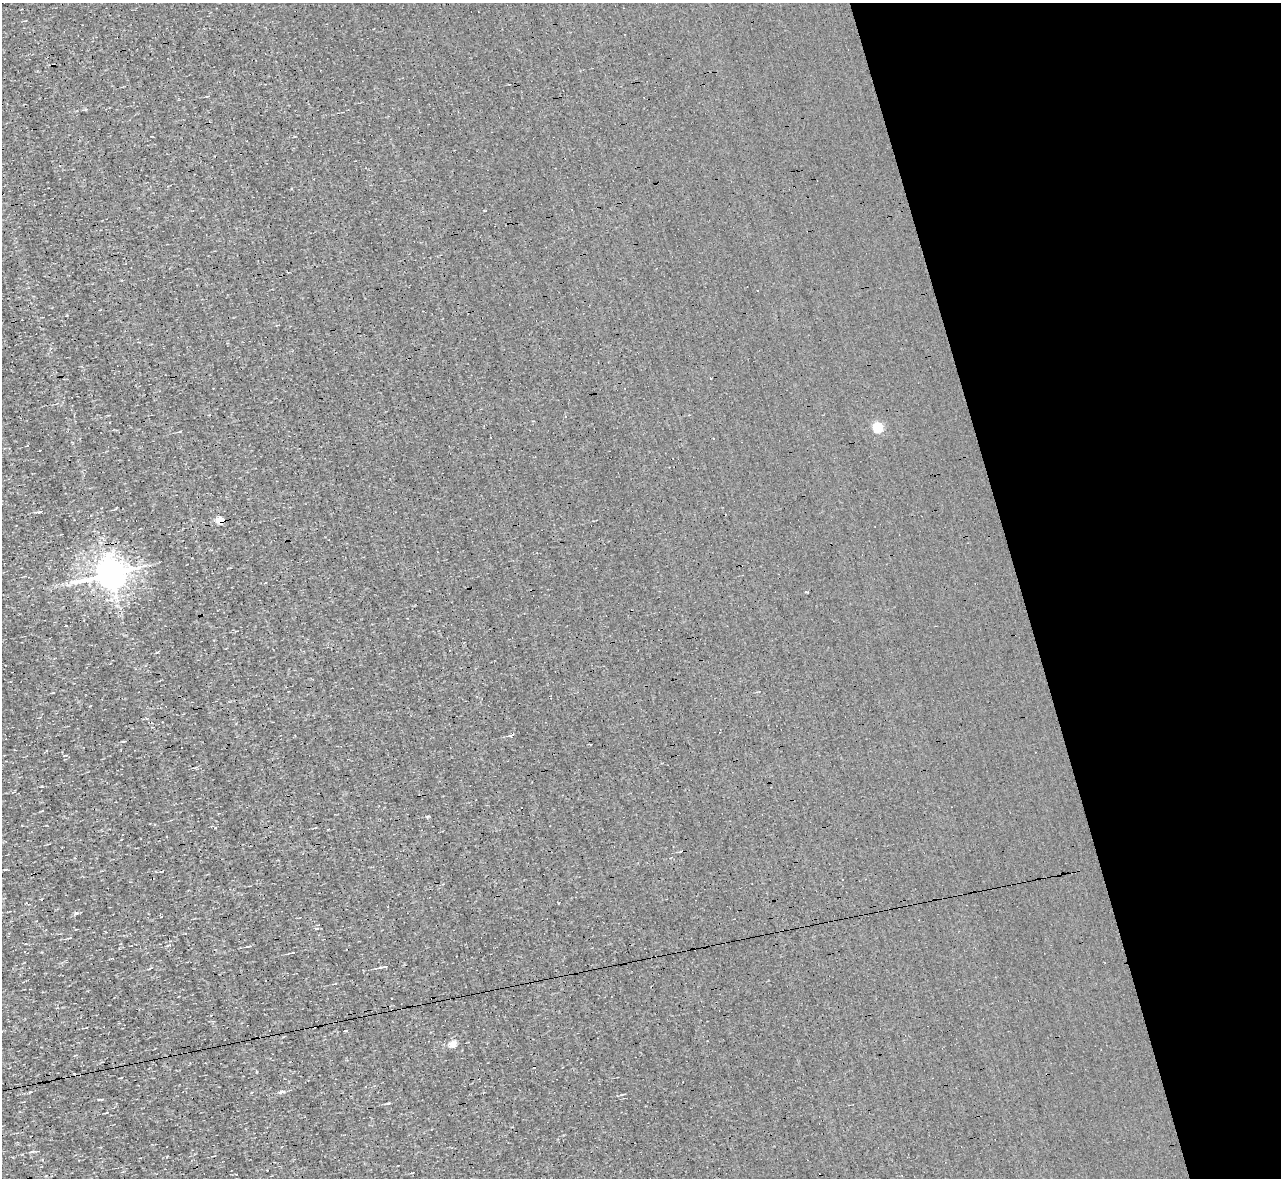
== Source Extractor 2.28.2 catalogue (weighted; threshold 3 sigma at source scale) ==
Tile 12 of 4 x 4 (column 4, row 3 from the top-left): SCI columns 3839-5117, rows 1321-2496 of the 5117 x 5112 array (HDU 1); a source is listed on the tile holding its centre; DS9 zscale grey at full resolution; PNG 1283 x 1180 px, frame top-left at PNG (2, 3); no overlay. Shown black and unused: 20% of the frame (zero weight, under 3 of 4 exposures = <1% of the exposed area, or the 3 px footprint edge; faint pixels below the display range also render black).
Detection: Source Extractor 2.28.2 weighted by HDU 2 'WHT'; one run over the whole footprint, this tile lists its part. Background 0.00314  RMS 0.044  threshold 0.2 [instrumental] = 3 sigma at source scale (4.5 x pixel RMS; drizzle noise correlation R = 1.50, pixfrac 1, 0.05/0.05 arcsec/px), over >= 5 px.
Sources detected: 19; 4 cosmic-ray / hot-pixel residue — not listed; the other 15 listed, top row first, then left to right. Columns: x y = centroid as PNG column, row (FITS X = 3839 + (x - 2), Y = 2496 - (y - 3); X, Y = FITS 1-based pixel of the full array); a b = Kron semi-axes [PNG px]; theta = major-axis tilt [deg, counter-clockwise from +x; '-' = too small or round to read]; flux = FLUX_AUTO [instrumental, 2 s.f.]
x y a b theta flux
758 291 3 2 - 5.8
878 427 5 5 - 280
40 511 8 3 12 6.2
220 520 5 4 - 110
111 574 9 8 - 7300
512 735 6 3 36 4.4
76 913 5 4 - 7.8
70 938 5 2 - 3.8
169 945 7 3 19 4.7
250 946 5 3 - 4.6
292 953 7 2 15 4.2
384 967 11 2 8 9.9
345 1030 3 2 - 6.9
453 1044 5 4 - 78
282 1092 4 4 - 15
Overlapping masked pixels (flux is a lower limit): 1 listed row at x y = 220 520
Unlisted compact peaks at least as high as the median listed source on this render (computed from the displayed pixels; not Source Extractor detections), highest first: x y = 42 786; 388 1103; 427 817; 67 315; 157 652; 257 1072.